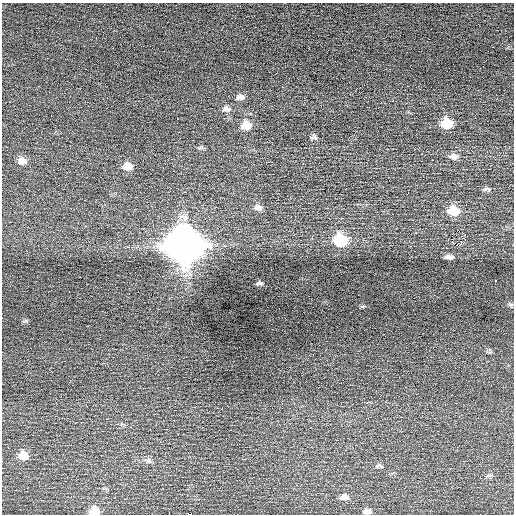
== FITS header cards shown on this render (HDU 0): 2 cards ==
NAXIS1  =                  512 / Axis length
NAXIS2  =                  512 / Axis length

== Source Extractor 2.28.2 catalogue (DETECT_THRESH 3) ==
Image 512 x 512 px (HDU 0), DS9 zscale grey, 1 PNG px = 1 image px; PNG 516 x 516 px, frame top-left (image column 1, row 512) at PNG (2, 3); no overlay
Background 0.114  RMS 0.69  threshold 2.08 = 3 sigma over >= 5 px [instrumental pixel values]
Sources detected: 33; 2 with non-positive FLUX_AUTO (blend fragments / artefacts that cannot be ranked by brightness) are not listed; the other 31 listed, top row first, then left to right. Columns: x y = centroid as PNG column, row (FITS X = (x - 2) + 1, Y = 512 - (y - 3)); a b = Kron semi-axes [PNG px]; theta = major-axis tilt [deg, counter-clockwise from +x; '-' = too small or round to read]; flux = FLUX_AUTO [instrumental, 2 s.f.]
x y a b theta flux
240 97 11 7 2 220
227 109 12 7 -1 230
447 123 11 9 -7 1300
246 125 11 10 - 730
314 137 10 7 0 150
201 147 9 5 1 89
454 156 12 7 -3 260
22 161 12 9 -11 330
127 166 10 8 2 610
485 189 8 6 20 96
489 189 7 6 - 89
258 207 12 7 -12 240
453 211 12 10 -6 1000
465 235 2 2 - 240
461 236 4 4 - 71
465 239 4 3 - 74
341 240 12 9 -10 2500
184 246 15 14 - 98000
411 246 2 2 - 280
449 257 11 5 -1 200
496 281 3 3 - 430
261 284 10 4 -46 96
511 305 7 4 -4 77
23 455 11 9 -7 630
148 461 13 7 -9 210
377 466 9 5 25 110
489 475 11 4 11 110
344 497 11 7 -4 260
367 511 10 6 4 220
94 512 10 7 -4 740
190 514 4 2 - 4600
At the frame edge (FLAGS 8, measured only in part): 3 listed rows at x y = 367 511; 94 512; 190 514
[2 non-positive-flux detections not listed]